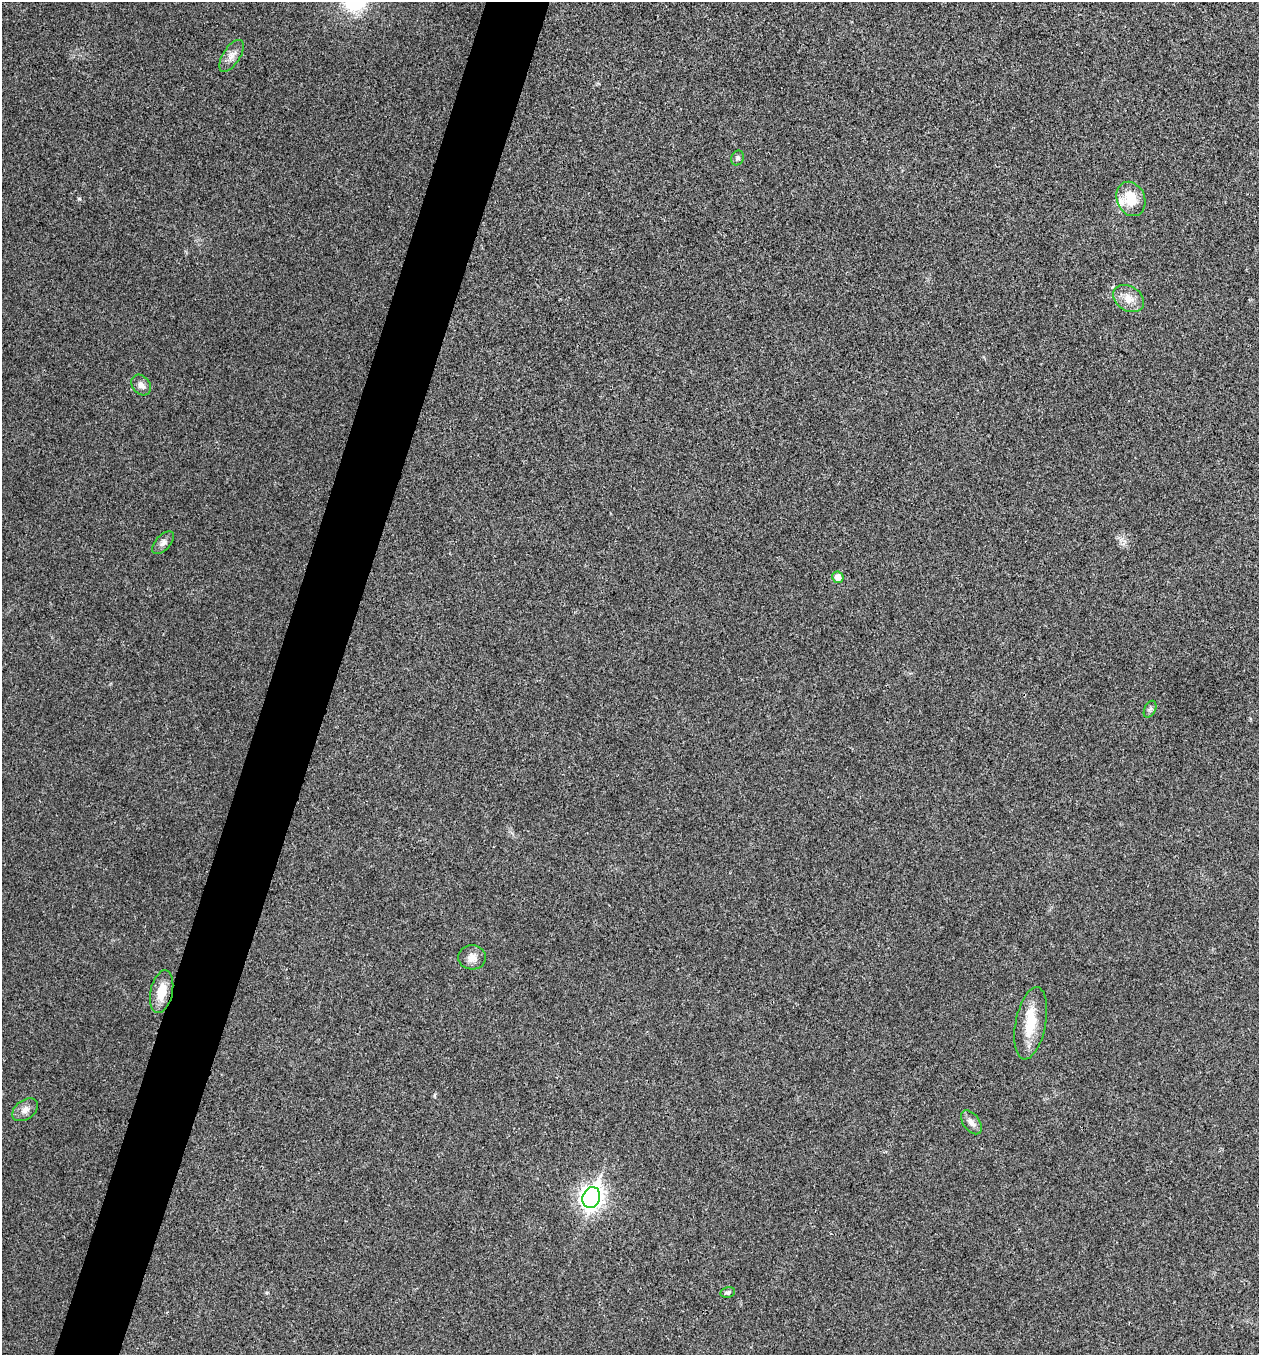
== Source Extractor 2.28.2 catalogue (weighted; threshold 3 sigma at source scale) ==
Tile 7 of 4 x 4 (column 3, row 2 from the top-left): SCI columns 2651-3907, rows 2711-4063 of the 5431 x 5417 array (HDU 1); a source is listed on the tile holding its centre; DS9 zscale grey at full resolution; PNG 1261 x 1357 px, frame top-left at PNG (2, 2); each listed source drawn as its Kron ellipse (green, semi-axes under 4 px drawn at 4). Shown black and unused: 5% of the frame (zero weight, under 3 of 4 exposures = <1% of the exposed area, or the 3 px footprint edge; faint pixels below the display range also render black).
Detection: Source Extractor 2.28.2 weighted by HDU 2 'WHT'; one run over the whole footprint, this tile lists its part. Background 0.0241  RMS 0.0054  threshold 0.0241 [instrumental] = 3 sigma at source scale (4.5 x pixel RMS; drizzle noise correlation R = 1.50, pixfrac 1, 0.05/0.05 arcsec/px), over >= 5 px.
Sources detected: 16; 1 inside a brighter listed object's ellipse — not listed separately; the other 15 listed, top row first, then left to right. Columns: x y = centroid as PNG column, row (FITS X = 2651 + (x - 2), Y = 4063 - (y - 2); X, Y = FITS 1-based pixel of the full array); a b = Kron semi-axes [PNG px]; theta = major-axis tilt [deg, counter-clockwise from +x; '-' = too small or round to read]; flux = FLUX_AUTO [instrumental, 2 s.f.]
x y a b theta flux
231 56 18 8 57 4.2
737 158 7 6 - 1.3
1131 199 18 14 -67 13
1129 299 16 12 -32 6.6
141 385 11 8 -51 3
163 543 14 7 46 2.5
838 577 6 5 - 4.6
1150 709 9 5 65 1.5
472 957 14 12 -4 4.2
162 992 22 11 77 10
1031 1023 37 15 79 16
25 1110 14 9 36 3.7
971 1122 13 8 -53 3.2
591 1198 11 8 70 340
728 1292 7 5 12 1.2
Unlisted compact peaks at least as high as the median listed source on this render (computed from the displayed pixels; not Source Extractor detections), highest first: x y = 79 199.